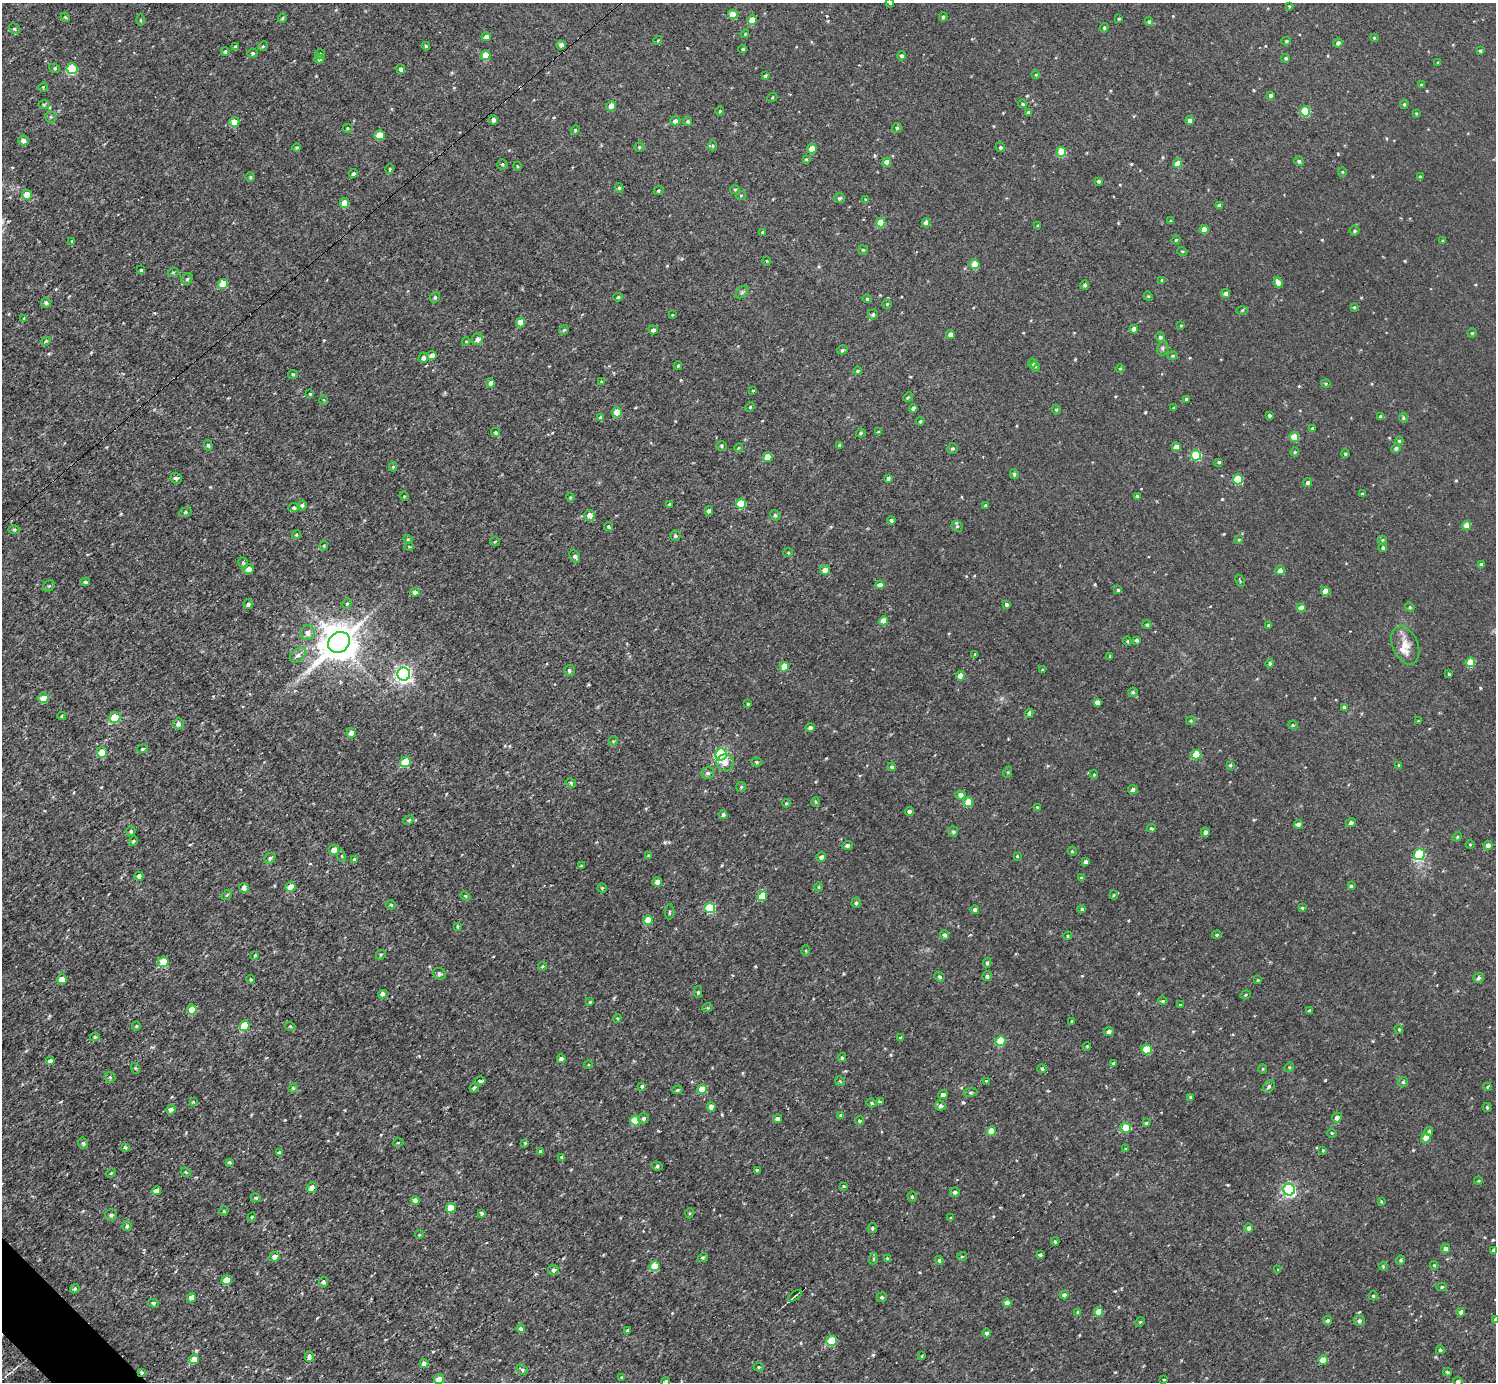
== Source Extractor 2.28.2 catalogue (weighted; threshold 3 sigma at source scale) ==
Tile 7 of 4 x 4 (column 3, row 2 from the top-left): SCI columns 2992-4485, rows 2920-4299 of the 5983 x 5981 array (HDU 1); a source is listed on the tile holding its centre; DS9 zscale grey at full resolution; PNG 1498 x 1384 px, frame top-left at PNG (2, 3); each listed source drawn as its Kron ellipse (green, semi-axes under 4 px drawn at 4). Shown black and unused: <1% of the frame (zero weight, under 3 of 4 exposures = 1% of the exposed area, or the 3 px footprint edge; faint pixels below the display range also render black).
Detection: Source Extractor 2.28.2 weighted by HDU 2 'WHT'; one run over the whole footprint, this tile lists its part. Background 0.0675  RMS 0.062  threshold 0.281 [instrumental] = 3 sigma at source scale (4.5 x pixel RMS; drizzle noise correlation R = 1.50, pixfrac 1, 0.05/0.05 arcsec/px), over >= 5 px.
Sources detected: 540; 1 cosmic-ray / hot-pixel residue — neither listed nor drawn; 1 inside a brighter listed object's ellipse — not listed separately; of the other 538, all 500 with FLUX_AUTO >= 5.43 (the completeness limit of this list) listed and drawn (38 fainter detections not listed), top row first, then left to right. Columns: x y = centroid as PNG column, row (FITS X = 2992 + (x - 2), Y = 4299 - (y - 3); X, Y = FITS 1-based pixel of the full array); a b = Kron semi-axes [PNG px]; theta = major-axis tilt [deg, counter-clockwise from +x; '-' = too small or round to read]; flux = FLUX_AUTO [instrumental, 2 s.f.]
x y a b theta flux
890 3 4 3 - 8.4
1289 6 4 3 - 6.1
733 14 5 4 - 110
65 17 5 4 - 6.8
943 17 4 3 - 10
282 18 4 3 - 5.9
1119 19 4 3 - 7.2
140 20 5 3 - 6.4
752 20 4 4 - 97
1149 22 4 4 - 9.3
1104 28 4 3 - 10
14 29 6 5 - 11
745 34 4 3 - 5.8
486 37 4 4 - 24
1374 38 3 3 - 6.4
658 41 5 4 - 6.2
1286 41 4 4 - 7.5
1338 43 5 4 - 16
561 45 4 4 - 30
263 46 5 4 - 7
426 46 4 3 - 7.5
235 47 4 3 - 11
743 49 4 3 - 8.5
1480 51 4 3 - 8.7
225 52 4 3 - 9.5
253 53 5 4 - 10
320 54 4 4 - 8.8
486 55 5 5 - 110
901 56 4 4 - 10
1286 58 4 4 - 8.9
319 59 5 4 - 12
1438 63 4 3 - 6.3
55 68 5 4 - 9.4
72 69 5 5 - 360
401 69 5 4 - 21
1036 75 4 4 - 5.8
765 76 4 3 - 7.1
1421 85 4 3 - 8.3
43 87 5 4 - 6.2
1270 95 4 4 - 16
772 98 5 3 - 5.7
44 104 6 4 -1 7.1
1023 104 4 4 - 10
1404 104 4 4 - 7.3
611 106 5 4 - 55
720 111 4 4 - 7
1305 111 5 5 - 280
1028 112 3 3 - 9.3
1416 113 4 4 - 5.8
51 117 5 5 - 11
493 120 5 4 - 28
675 121 5 4 - 26
1190 121 4 4 - 32
234 122 5 5 - 63
688 122 5 4 - 10
348 128 5 4 - 9.1
897 128 5 5 - 12
575 130 4 4 - 6.8
380 135 5 5 - 130
23 140 5 5 - 29
713 146 5 3 - 6.7
297 147 4 4 - 8.8
639 147 5 4 - 9
1000 147 5 4 - 11
812 149 5 4 - 120
1061 152 5 5 - 220
806 159 4 3 - 6.1
1299 161 5 4 - 13
887 162 4 4 - 46
502 164 5 5 - 9.1
1177 164 4 4 - 71
517 166 4 3 - 5.5
390 169 4 3 - 8.2
1342 172 5 4 - 6.6
353 173 4 4 - 13
250 177 4 4 - 8.6
1420 177 4 3 - 8.1
1098 181 3 3 - 12
619 188 5 4 - 10
735 190 5 4 - 7.5
659 191 5 3 - 6.6
27 195 5 5 - 110
741 195 5 4 - 7.1
839 198 5 5 - 13
865 199 4 3 - 5.4
344 203 5 4 - 64
1219 206 4 4 - 24
1170 221 4 3 - 6.5
926 222 4 4 - 37
881 223 5 4 - 120
1038 226 4 3 - 7.1
1204 229 4 4 - 57
1354 231 5 5 - 9.6
763 232 4 3 - 7
1176 240 4 4 - 7.9
72 241 3 3 - 7.1
1443 241 4 4 - 6.6
863 250 5 4 - 9.2
1182 251 5 3 - 5.4
766 261 5 3 - 5.4
975 264 5 5 - 120
141 270 3 3 - 8.1
173 273 5 3 - 6.5
187 279 6 5 - 10
1162 280 4 4 - 10
1278 283 5 4 - 35
223 284 5 5 - 120
1085 285 4 4 - 13
742 292 7 4 45 12
1226 293 4 4 - 20
1148 296 5 3 - 5.5
435 297 5 5 - 11
618 297 5 4 - 9.1
867 299 4 4 - 6.4
46 303 5 4 - 17
887 304 5 5 - 7.7
1354 307 3 3 - 6.6
1242 310 6 4 2 6.7
873 314 5 5 - 12
672 315 3 2 - 6
24 318 4 4 - 6.2
521 322 5 4 - 93
1181 325 3 3 - 5.9
1134 329 4 4 - 53
564 330 5 4 - 7.1
653 330 5 4 - 16
1472 333 4 4 - 8.2
950 334 4 4 - 36
1160 337 5 4 - 13
478 339 6 5 - 31
46 341 5 3 - 6.2
466 342 4 4 - 7.2
1163 348 7 5 80 13
842 350 5 4 - 11
432 355 5 4 - 35
1173 356 5 4 - 8.7
423 358 5 4 - 22
1032 363 4 4 - 12
678 366 4 3 - 7.8
1035 366 5 3 - 7.1
1120 368 5 3 - 6.6
858 371 4 4 - 12
293 374 5 4 - 7.7
601 381 4 3 - 5.5
491 383 4 4 - 30
1326 384 5 3 - 6.4
753 390 3 3 - 6.8
310 394 4 3 - 7.2
908 397 5 4 - 7
1186 399 3 3 - 13
324 400 5 3 - 5.9
750 407 5 4 - 7.2
913 408 4 4 - 17
1173 408 3 3 - 6.4
1056 410 5 4 - 7.9
617 412 5 5 - 130
1269 415 3 3 - 9.3
1381 416 4 4 - 15
600 418 4 3 - 9.2
1403 418 5 4 - 9.3
920 421 4 3 - 7.3
1312 428 4 4 - 9.1
495 432 5 4 - 12
879 432 4 4 - 12
861 433 5 4 - 9.4
1294 437 5 4 - 150
1399 441 4 3 - 6.6
208 445 5 4 - 8.9
839 445 3 3 - 8.1
721 446 5 4 - 9.5
1176 447 4 4 - 44
738 448 4 3 - 6
1396 448 4 4 - 15
952 449 5 5 - 12
1295 452 4 4 - 6.7
1345 454 4 4 - 9.5
1196 455 5 5 - 280
767 457 5 4 - 79
1219 462 4 3 - 9.6
393 467 4 4 - 8.3
1014 474 5 4 - 12
176 478 6 5 - 18
888 478 4 4 - 19
1238 479 5 5 - 290
1307 483 5 4 - 15
1362 494 3 3 - 8.8
404 496 5 4 - 5.7
570 497 4 3 - 5.6
1137 497 4 3 - 14
670 504 3 3 - 12
741 504 5 5 - 200
302 505 5 4 - 15
986 505 4 3 - 12
294 507 6 4 8 13
709 511 4 4 - 34
185 512 6 4 24 8.9
590 515 5 5 - 50
775 515 5 4 - 11
891 520 4 4 - 12
1466 525 4 4 - 59
957 526 6 5 - 12
609 527 5 4 - 9.3
14 530 6 4 0 7.8
296 535 4 3 - 6.1
675 535 5 5 - 13
408 539 5 4 - 8.9
1239 540 4 3 - 6.4
1383 540 4 4 - 8.4
495 541 5 3 - 6.1
324 546 4 4 - 7.6
409 547 5 3 - 5.6
1383 548 4 4 - 12
788 553 5 3 - 5.4
575 556 7 4 -62 16
243 563 6 4 -70 8.7
1481 564 4 3 - 18
249 569 5 5 - 43
825 570 5 4 - 48
1280 570 5 5 - 22
1240 581 6 3 -65 5.8
85 582 4 4 - 17
880 585 4 4 - 27
49 586 6 5 - 10
1118 590 4 3 - 8.2
1325 591 4 4 - 70
415 592 4 4 - 23
248 604 5 4 - 20
347 604 5 4 - 8.7
1007 605 4 3 - 14
1410 607 5 4 - 7.3
1301 608 4 4 - 47
883 621 5 4 - 63
1147 625 4 4 - 9.2
1268 625 3 3 - 8.6
308 632 7 7 - 38
1136 640 3 3 - 14
1127 641 4 4 - 7.2
339 642 11 9 34 17000
1405 645 20 12 -67 80
975 654 4 3 - 7
298 655 9 6 39 24
1110 656 3 3 - 5.6
1470 662 5 4 - 160
1270 663 4 4 - 11
784 667 5 4 - 100
1042 670 3 3 - 6
569 671 5 5 - 12
404 674 6 6 - 2200
1449 674 3 3 - 8.9
960 676 4 4 - 57
1133 692 5 4 - 8.9
43 698 5 5 - 78
1097 702 4 4 - 25
748 704 3 3 - 7.8
1344 707 3 3 - 14
1029 713 5 4 - 14
62 716 4 3 - 7.5
115 718 5 5 - 260
1191 721 4 4 - 7.1
1418 721 3 3 - 5.5
179 724 5 5 - 28
1293 725 5 4 - 6.8
810 727 5 4 - 17
351 733 5 4 - 51
613 741 4 4 - 8.4
142 749 5 4 - 9.1
102 752 5 5 - 88
721 754 6 5 - 960
1196 755 5 5 - 170
405 762 5 5 - 200
757 762 5 4 - 11
725 763 8 8 - 44
1230 765 3 3 - 8.5
1399 765 3 3 - 9.2
892 767 4 4 - 12
1008 772 5 3 - 7.5
708 773 6 5 - 17
1094 775 4 4 - 6.2
571 783 5 4 - 9.5
741 787 5 5 - 8.4
1133 789 5 4 - 20
960 795 5 4 - 29
816 802 5 3 - 6.4
968 802 5 5 - 110
786 803 4 4 - 9.6
1037 807 3 3 - 6.1
909 811 4 3 - 16
723 815 4 4 - 19
408 820 6 4 25 8.7
1351 823 5 4 - 15
1298 824 4 4 - 23
1151 828 4 3 - 12
131 831 5 4 - 10
953 832 5 5 - 14
1205 832 4 4 - 23
1457 837 5 3 - 6.1
133 841 5 4 - 8
847 845 5 4 - 19
1470 845 4 3 - 5.7
1488 845 4 4 - 37
334 850 5 5 - 56
1072 851 4 4 - 7.7
1419 854 6 5 - 480
342 856 5 3 - 7
649 856 4 3 - 9.2
1017 856 4 3 - 6.2
821 857 5 5 - 21
270 858 6 5 - 12
355 860 4 4 - 25
1086 862 4 4 - 19
581 866 3 2 - 6.3
139 876 4 4 - 26
1081 878 4 4 - 14
657 882 5 4 - 32
1351 886 4 4 - 9.8
290 887 5 4 - 97
819 887 4 3 - 5.5
244 888 5 4 - 30
602 888 4 4 - 6
227 895 6 3 45 7.7
1114 895 4 4 - 6.8
465 896 5 4 - 8.7
762 896 5 5 - 120
856 903 5 4 - 9.4
391 905 5 4 - 8
710 908 5 5 - 380
1302 908 4 3 - 8.2
1082 909 4 4 - 10
975 910 4 4 - 18
669 912 7 3 85 8.9
648 920 5 4 - 110
457 926 3 3 - 7.4
945 935 5 4 - 17
1217 935 5 4 - 7.9
1068 936 4 4 - 8.9
806 951 5 4 - 8
255 955 3 3 - 5.9
381 955 5 3 - 7.4
163 962 5 5 - 160
987 963 5 4 - 10
542 966 5 4 - 8.8
440 974 7 5 -20 14
987 976 5 5 - 16
939 977 5 4 - 14
1479 978 5 5 - 16
62 979 5 5 - 80
251 980 4 2 - 5.9
1258 980 3 3 - 6.2
698 992 5 4 - 9.7
383 994 4 4 - 35
1246 995 5 4 - 8.8
1163 1001 5 4 - 10
590 1002 3 3 - 6.4
1180 1005 3 3 - 7.7
707 1008 5 3 - 7.2
192 1010 5 5 - 120
1310 1010 3 3 - 9.6
617 1018 4 4 - 6.6
1072 1022 4 3 - 12
136 1026 5 4 - 6.6
244 1026 5 5 - 280
290 1026 5 3 - 6.1
1399 1029 5 4 - 8
1109 1031 4 4 - 16
95 1037 5 4 - 8.6
901 1038 4 3 - 11
1001 1041 5 5 - 240
1087 1046 4 3 - 5.5
1147 1049 5 5 - 230
842 1057 4 3 - 9.8
561 1058 4 4 - 31
50 1061 4 4 - 23
1113 1064 4 3 - 12
588 1065 4 3 - 5.7
1289 1067 5 4 - 8.3
135 1068 5 3 - 6.2
1042 1069 5 4 - 13
1263 1069 5 3 - 6.8
110 1077 6 5 - 9.8
480 1081 5 3 - 13
840 1081 5 4 - 7.9
986 1081 3 3 - 11
1403 1082 5 5 - 11
642 1086 4 3 - 14
1269 1086 7 5 52 15
1487 1087 4 4 - 6.4
293 1088 5 4 - 8
474 1088 5 4 - 15
702 1089 5 4 - 120
677 1090 5 4 - 9.3
970 1092 7 4 8 9.9
943 1095 4 4 - 24
1191 1097 3 3 - 13
193 1102 4 4 - 5.6
880 1102 4 3 - 14
872 1103 5 3 - 9.2
940 1106 5 5 - 17
711 1107 5 4 - 35
1487 1107 4 4 - 8.3
171 1109 5 4 - 27
841 1115 4 3 - 11
1337 1117 5 4 - 24
644 1118 5 5 - 18
778 1119 4 4 - 28
635 1120 5 5 - 150
859 1121 5 4 - 12
1146 1123 4 4 - 11
1126 1128 5 5 - 160
991 1131 4 4 - 93
1429 1131 4 4 - 12
1332 1133 5 4 - 8.5
1426 1138 5 4 - 99
83 1143 6 4 -76 11
398 1143 5 3 - 5.4
525 1143 4 4 - 5.6
125 1147 4 3 - 14
1126 1149 4 3 - 11
1323 1150 4 3 - 6
540 1151 3 3 - 12
279 1153 4 4 - 25
562 1157 4 4 - 11
230 1162 4 4 - 12
657 1166 5 4 - 11
757 1170 3 3 - 9.1
186 1172 5 4 - 7.1
111 1173 5 4 - 7
1478 1181 4 3 - 5.8
844 1186 4 3 - 6.4
312 1188 5 5 - 39
1289 1190 6 6 - 1300
156 1191 4 4 - 39
955 1192 5 4 - 14
912 1196 5 4 - 8.1
256 1198 5 4 - 11
415 1201 4 4 - 33
1381 1202 3 2 - 6.5
451 1208 5 5 - 120
224 1211 4 4 - 8.5
481 1213 4 3 - 10
690 1213 5 3 - 6.6
111 1215 6 5 - 13
252 1217 4 4 - 6.1
951 1218 3 3 - 7
127 1226 5 4 - 16
872 1228 5 4 - 12
1248 1228 5 4 - 22
419 1235 4 3 - 5.8
1055 1241 4 3 - 9.7
1445 1248 4 4 - 26
1494 1250 4 3 - 12
1040 1255 4 3 - 14
962 1256 5 3 - 6.1
274 1257 5 4 - 31
703 1257 5 4 - 11
873 1259 5 3 - 7.2
888 1259 4 4 - 14
939 1260 4 4 - 15
1401 1260 4 4 - 11
1434 1265 4 4 - 5.4
654 1266 5 5 - 160
1383 1266 4 3 - 5.6
1278 1269 4 3 - 5.6
553 1270 5 5 - 20
227 1280 5 5 - 120
323 1282 5 4 - 13
1442 1287 5 4 - 11
75 1289 5 4 - 9.6
1064 1295 5 4 - 15
795 1296 8 3 35 8.6
1373 1296 4 4 - 10
882 1297 5 5 - 11
191 1298 4 4 - 68
153 1303 5 4 - 9.1
1007 1303 4 4 - 42
1078 1312 4 4 - 8
1099 1312 5 4 - 89
1461 1312 4 4 - 21
1495 1319 4 3 - 8.8
1328 1321 5 4 - 15
1359 1321 5 5 - 18
1140 1322 5 4 - 7
521 1329 4 4 - 18
628 1331 3 3 - 10
987 1333 5 4 - 14
832 1340 5 5 - 220
1440 1350 4 4 - 10
309 1356 5 4 - 27
922 1356 4 3 - 6.5
194 1359 5 5 - 80
1323 1360 5 4 - 97
424 1363 4 4 - 41
759 1367 5 4 - 7.7
522 1370 6 5 - 13
142 1372 4 3 - 16
1447 1372 4 3 - 8.7
622 1377 4 3 - 7
439 1379 5 4 - 55
1164 1379 4 3 - 6.1
666 1381 5 3 - 12
1458 1381 5 4 - 15
Overlapping masked pixels (flux is a lower limit): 1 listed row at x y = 142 1372
Isophote crosses this tile's border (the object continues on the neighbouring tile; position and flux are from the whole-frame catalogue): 4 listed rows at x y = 890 3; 1495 1319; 666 1381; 1458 1381